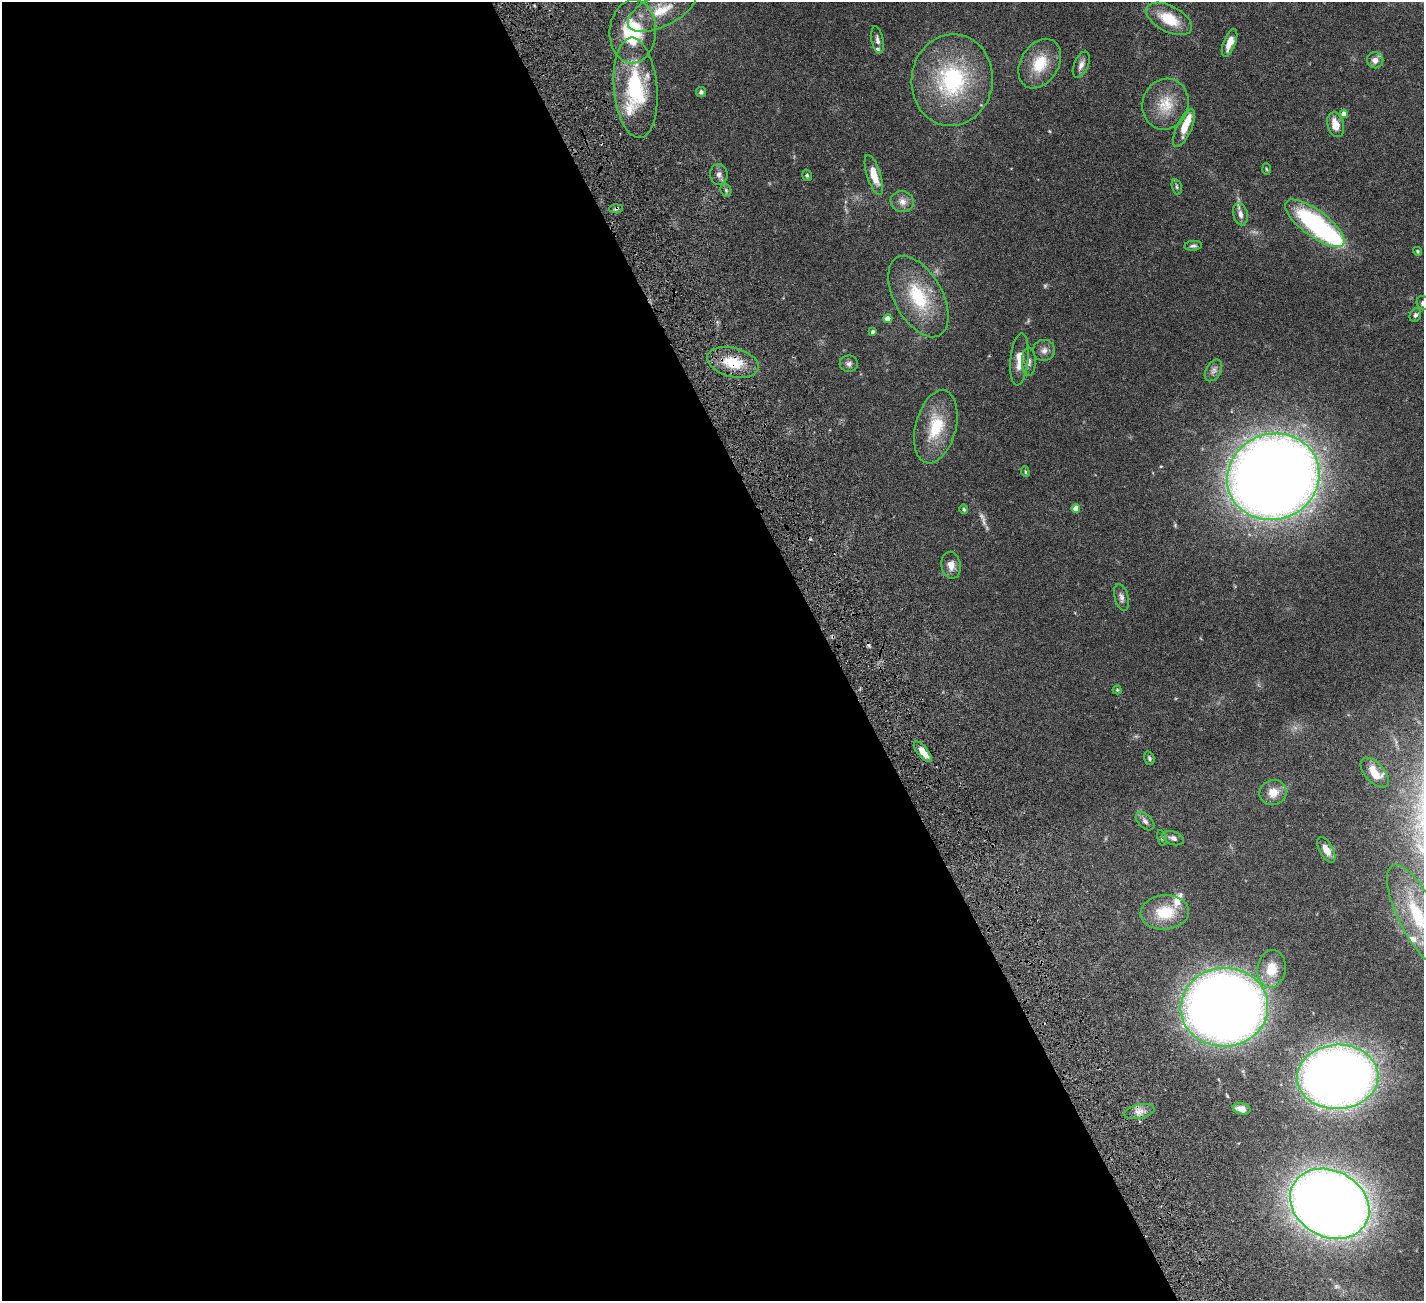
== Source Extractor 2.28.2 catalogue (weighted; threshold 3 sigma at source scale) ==
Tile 9 of 4 x 4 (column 1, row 3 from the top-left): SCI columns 2-1423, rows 1595-2893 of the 5741 x 5679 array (HDU 1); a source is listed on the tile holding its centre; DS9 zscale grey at full resolution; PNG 1426 x 1303 px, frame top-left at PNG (2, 2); each listed source drawn as its Kron ellipse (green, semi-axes under 4 px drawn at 4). Shown black and unused: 59% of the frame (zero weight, under 4 of 8 exposures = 2% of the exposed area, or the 3 px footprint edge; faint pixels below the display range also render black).
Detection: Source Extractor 2.28.2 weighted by HDU 2 'WHT'; one run over the whole footprint, this tile lists its part. Background 0.0766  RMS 0.0028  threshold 0.0113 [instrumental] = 3 sigma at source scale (4.09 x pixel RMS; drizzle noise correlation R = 1.36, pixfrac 0.8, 0.05/0.05 arcsec/px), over >= 5 px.
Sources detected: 73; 3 too faint to see at this stretch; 1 cosmic-ray / hot-pixel residue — neither listed nor drawn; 7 inside a brighter listed object's ellipse — not listed separately; the other 62 listed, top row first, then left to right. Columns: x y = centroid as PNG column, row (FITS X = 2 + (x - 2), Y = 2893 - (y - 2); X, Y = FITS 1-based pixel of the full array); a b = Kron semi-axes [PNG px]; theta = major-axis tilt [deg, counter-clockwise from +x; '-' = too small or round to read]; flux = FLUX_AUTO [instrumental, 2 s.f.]
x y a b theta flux
662 10 37 16 26 7
1169 19 25 13 -28 7.2
633 32 32 23 85 16
877 40 14 6 -79 0.99
1230 43 14 6 69 2.7
1375 60 8 8 - 1.5
1040 64 26 19 59 7.6
1081 65 14 7 67 1.3
952 80 46 40 83 29
635 88 50 21 -85 21
701 92 5 5 - 0.63
1165 104 26 23 72 6.9
1344 114 4 4 - 2.2
1336 125 13 8 -75 3.3
1184 128 20 7 66 4.4
1266 169 6 3 -86 0.3
719 174 10 8 -83 1.2
807 175 6 4 -74 0.4
874 175 21 7 -72 4.7
1177 187 8 5 -74 0.46
726 190 7 5 -70 0.46
902 202 12 10 -16 1.8
616 208 7 4 3 0.5
1240 214 11 7 -76 1.5
1315 223 36 13 -37 38
1193 246 9 5 5 0.6
1417 251 4 4 - 0.33
918 297 44 24 -61 15
1423 303 7 6 - 0.87
1415 315 7 5 63 0.65
888 319 4 4 - 2.7
873 332 3 3 - 0.52
1044 350 11 10 - 1.4
1019 359 26 9 84 3.9
733 362 26 14 -14 7.8
1029 362 14 7 -89 1.3
849 364 9 8 - 0.9
1213 370 12 7 59 1.2
936 427 37 20 75 10
1025 472 5 4 - 0.36
1273 477 46 43 21 510
1076 508 4 4 - 2.4
964 509 4 3 - 0.38
951 565 13 9 -80 2.1
1121 597 13 6 -75 1.1
1117 690 4 4 - 0.31
923 752 12 5 -51 3.3
1149 758 7 5 -72 0.54
1375 772 18 9 -48 3.8
1273 792 13 12 - 3.2
1145 821 11 6 -45 1
1162 838 8 4 -76 0.44
1173 838 11 6 -18 1.1
1326 850 14 6 -60 2.6
1165 912 24 17 5 8.3
1418 915 56 19 -63 17
1271 969 19 14 82 4.6
1224 1007 44 39 4 310
1338 1077 40 32 3 260
1242 1109 9 5 -12 2.1
1139 1111 16 7 12 1.9
1330 1204 41 33 -28 400
Overlapping masked pixels (flux is a lower limit): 3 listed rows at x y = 616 208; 733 362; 923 752
Isophote crosses this tile's border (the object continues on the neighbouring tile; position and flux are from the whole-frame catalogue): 2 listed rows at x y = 1423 303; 1418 915